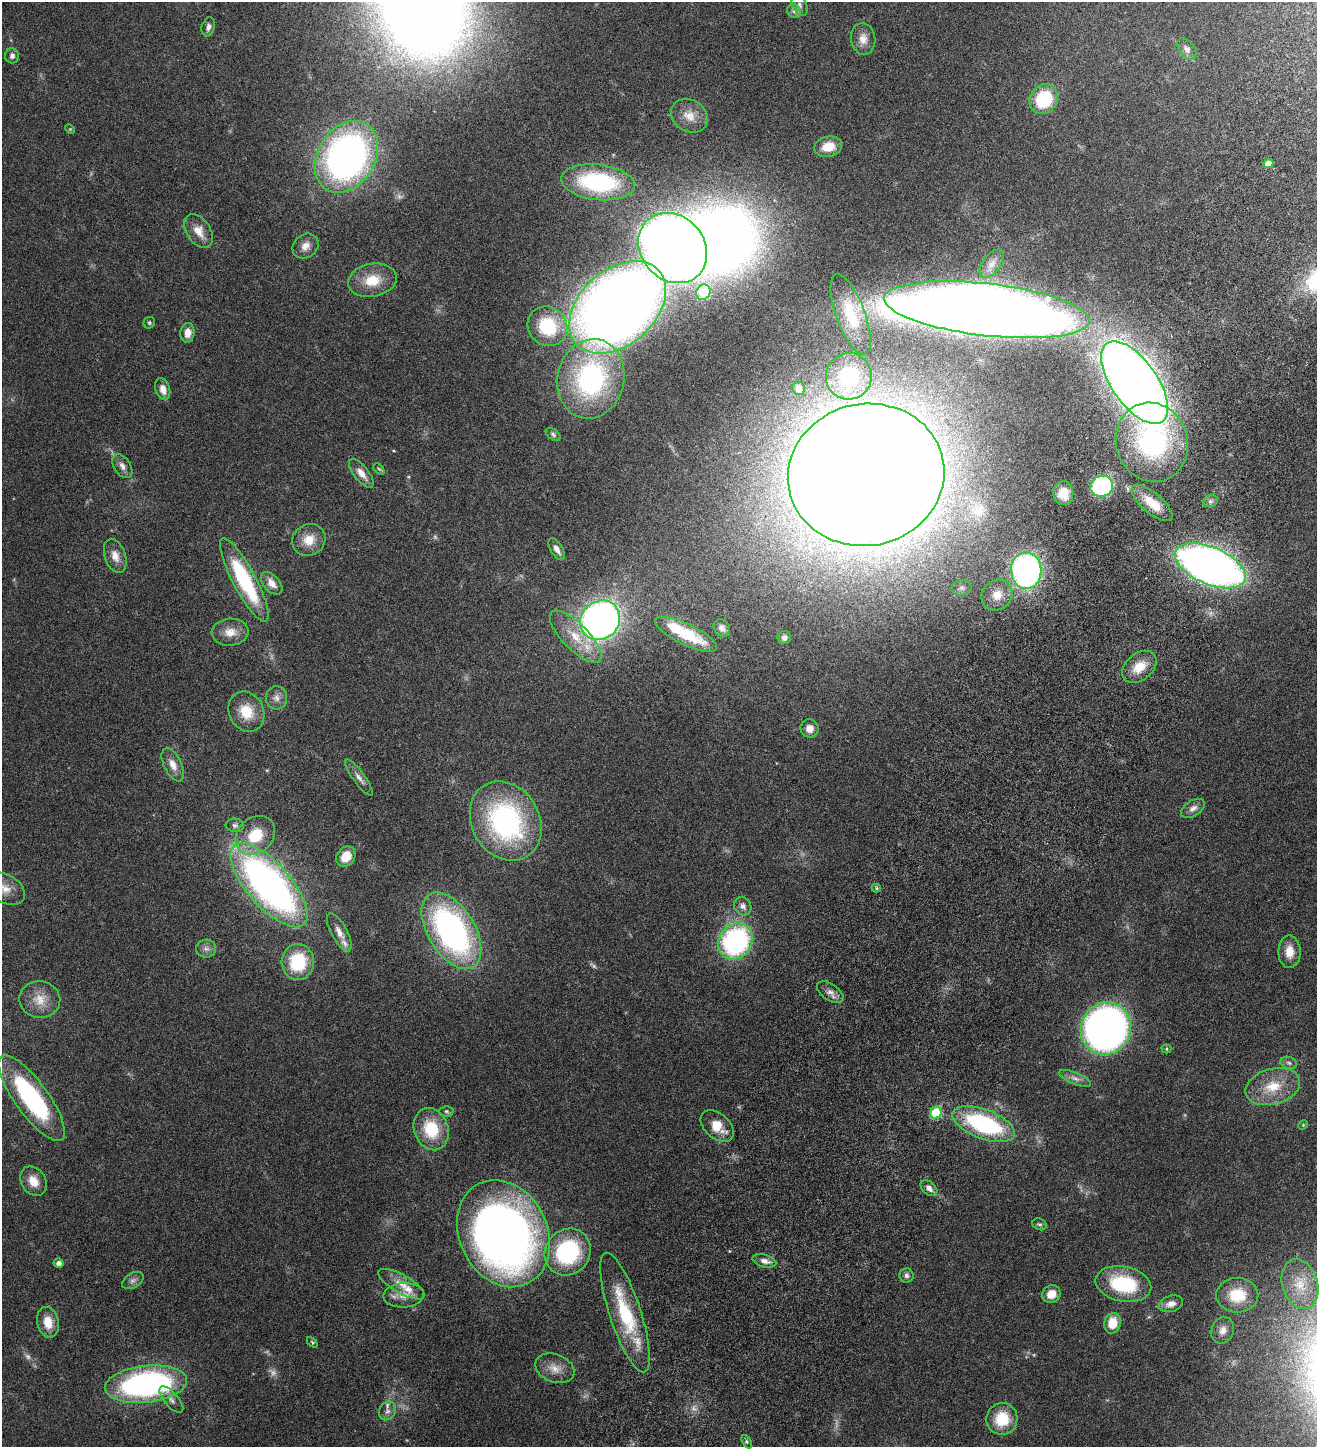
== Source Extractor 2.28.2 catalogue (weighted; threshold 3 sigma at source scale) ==
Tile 10 of 4 x 4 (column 2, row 3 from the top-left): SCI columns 1604-2918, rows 1542-2986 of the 5971 x 5969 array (HDU 1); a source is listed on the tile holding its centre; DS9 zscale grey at full resolution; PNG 1319 x 1449 px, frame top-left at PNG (2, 2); each listed source drawn as its Kron ellipse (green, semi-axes under 4 px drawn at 4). Shown black and unused: <1% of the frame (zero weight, under 4 of 8 exposures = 6% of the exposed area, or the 3 px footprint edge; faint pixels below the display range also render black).
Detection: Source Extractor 2.28.2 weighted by HDU 2 'WHT'; one run over the whole footprint, this tile lists its part. Background 0.0183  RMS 0.0026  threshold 0.0107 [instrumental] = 3 sigma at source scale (4.09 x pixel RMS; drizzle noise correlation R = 1.36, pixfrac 0.8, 0.05/0.05 arcsec/px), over >= 5 px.
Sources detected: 128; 6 too faint to see at this stretch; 2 inside a brighter object's white glare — neither listed nor drawn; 3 inside a brighter listed object's ellipse — not listed separately; the other 117 listed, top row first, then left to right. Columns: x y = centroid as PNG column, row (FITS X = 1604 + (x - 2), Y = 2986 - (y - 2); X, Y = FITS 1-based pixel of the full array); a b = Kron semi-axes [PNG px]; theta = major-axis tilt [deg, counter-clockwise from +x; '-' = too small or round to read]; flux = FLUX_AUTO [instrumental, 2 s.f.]
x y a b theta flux
800 5 11 7 -65 0.88
794 11 7 6 - 0.57
208 27 10 6 74 0.78
863 39 16 12 -83 2
1187 49 12 7 -52 1.1
12 56 7 7 - 0.78
1044 99 16 13 54 11
689 116 19 15 -33 3.2
70 129 5 4 - 0.21
828 147 14 10 13 3.4
346 157 38 28 58 91
1268 163 5 4 - 1.6
598 182 37 17 -6 24
199 231 19 11 -56 2.8
305 246 14 11 39 1.7
673 248 37 31 -50 330
992 264 16 9 52 1.7
372 280 24 16 10 5.3
703 292 8 7 - 13
618 307 55 37 42 270
987 310 103 26 -6 600
851 314 42 14 -70 7.1
149 323 6 5 - 0.37
547 326 20 19 - 11
187 333 10 7 83 1.8
849 376 23 23 - 12
591 379 40 33 77 36
1134 382 48 22 -55 370
799 388 6 6 - 1.6
163 389 11 7 -74 1.7
553 434 8 5 -39 0.44
1152 442 40 36 -72 34
122 466 13 8 -56 1.2
379 469 6 4 -44 0.28
361 473 17 7 -51 1.9
866 475 78 71 11 1100
1102 486 11 10 - 22
1063 493 12 10 -89 3.3
1210 501 7 6 - 0.59
1152 503 25 10 -40 4.6
309 540 17 15 33 3.6
557 549 12 6 -58 1.3
115 556 17 10 -71 2.2
1210 566 37 18 -23 150
1026 571 18 15 -89 60
244 580 47 11 -62 20
272 583 13 8 -48 1.9
962 588 10 7 3 0.82
997 595 16 14 45 3.5
600 620 21 19 42 100
722 628 9 7 -53 0.97
230 632 18 13 5 2.5
686 634 34 10 -26 9.5
576 637 34 13 -45 6.2
784 638 6 6 - 0.77
1139 667 19 13 41 3.6
276 698 11 11 - 1.3
246 712 21 17 -62 4.8
809 728 9 9 - 1.6
173 765 18 9 -65 2.1
359 778 22 6 -54 1.2
1193 808 13 7 32 1.1
506 821 41 34 -60 38
235 825 9 7 -6 0.69
255 835 21 17 43 7.3
346 857 11 8 52 3.4
269 885 53 21 -49 95
876 888 4 4 - 0.37
5 889 22 14 -29 3.1
743 906 9 8 - 1.1
451 931 43 23 -58 60
339 932 21 8 -61 1.9
735 941 19 16 57 37
206 949 10 9 - 1
1289 952 16 11 -89 2.8
298 962 18 16 86 11
830 992 15 8 -34 1.3
40 999 20 18 -6 3.7
1106 1028 26 25 - 120
1166 1049 5 4 - 0.27
1289 1063 8 6 -17 0.55
1075 1078 17 6 -21 1.2
1273 1087 28 17 15 6.4
32 1098 51 16 -54 29
446 1111 7 5 0 0.4
936 1113 6 6 - 9.1
984 1124 33 14 -21 25
1303 1125 5 4 - 0.23
717 1126 19 12 -42 3.9
431 1129 21 17 -71 8.4
33 1181 16 12 -57 2.7
929 1188 10 6 -41 1.1
1039 1224 7 5 -27 0.4
503 1234 56 44 -64 160
568 1252 24 22 49 21
764 1261 12 6 -16 1.2
59 1263 5 4 - 0.96
906 1275 7 7 - 0.64
133 1280 11 7 31 0.88
401 1284 26 9 -30 2.9
1123 1284 28 17 -11 14
1300 1284 25 17 -73 5.3
1051 1294 9 8 - 2.5
404 1295 20 12 3 2.6
1237 1295 21 17 1 6.1
1171 1304 12 8 16 1.7
625 1313 63 15 -72 14
48 1322 15 11 -77 3.2
1112 1323 10 8 75 4.1
1223 1330 13 11 67 1.4
312 1342 6 4 -46 0.27
555 1368 20 14 -22 2.6
146 1384 41 18 6 58
171 1400 16 7 -50 1.2
387 1411 10 8 57 0.92
1002 1419 16 15 - 6.4
747 1442 7 4 -59 0.36
Isophote crosses this tile's border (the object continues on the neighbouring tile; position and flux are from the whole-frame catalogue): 1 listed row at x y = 5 889